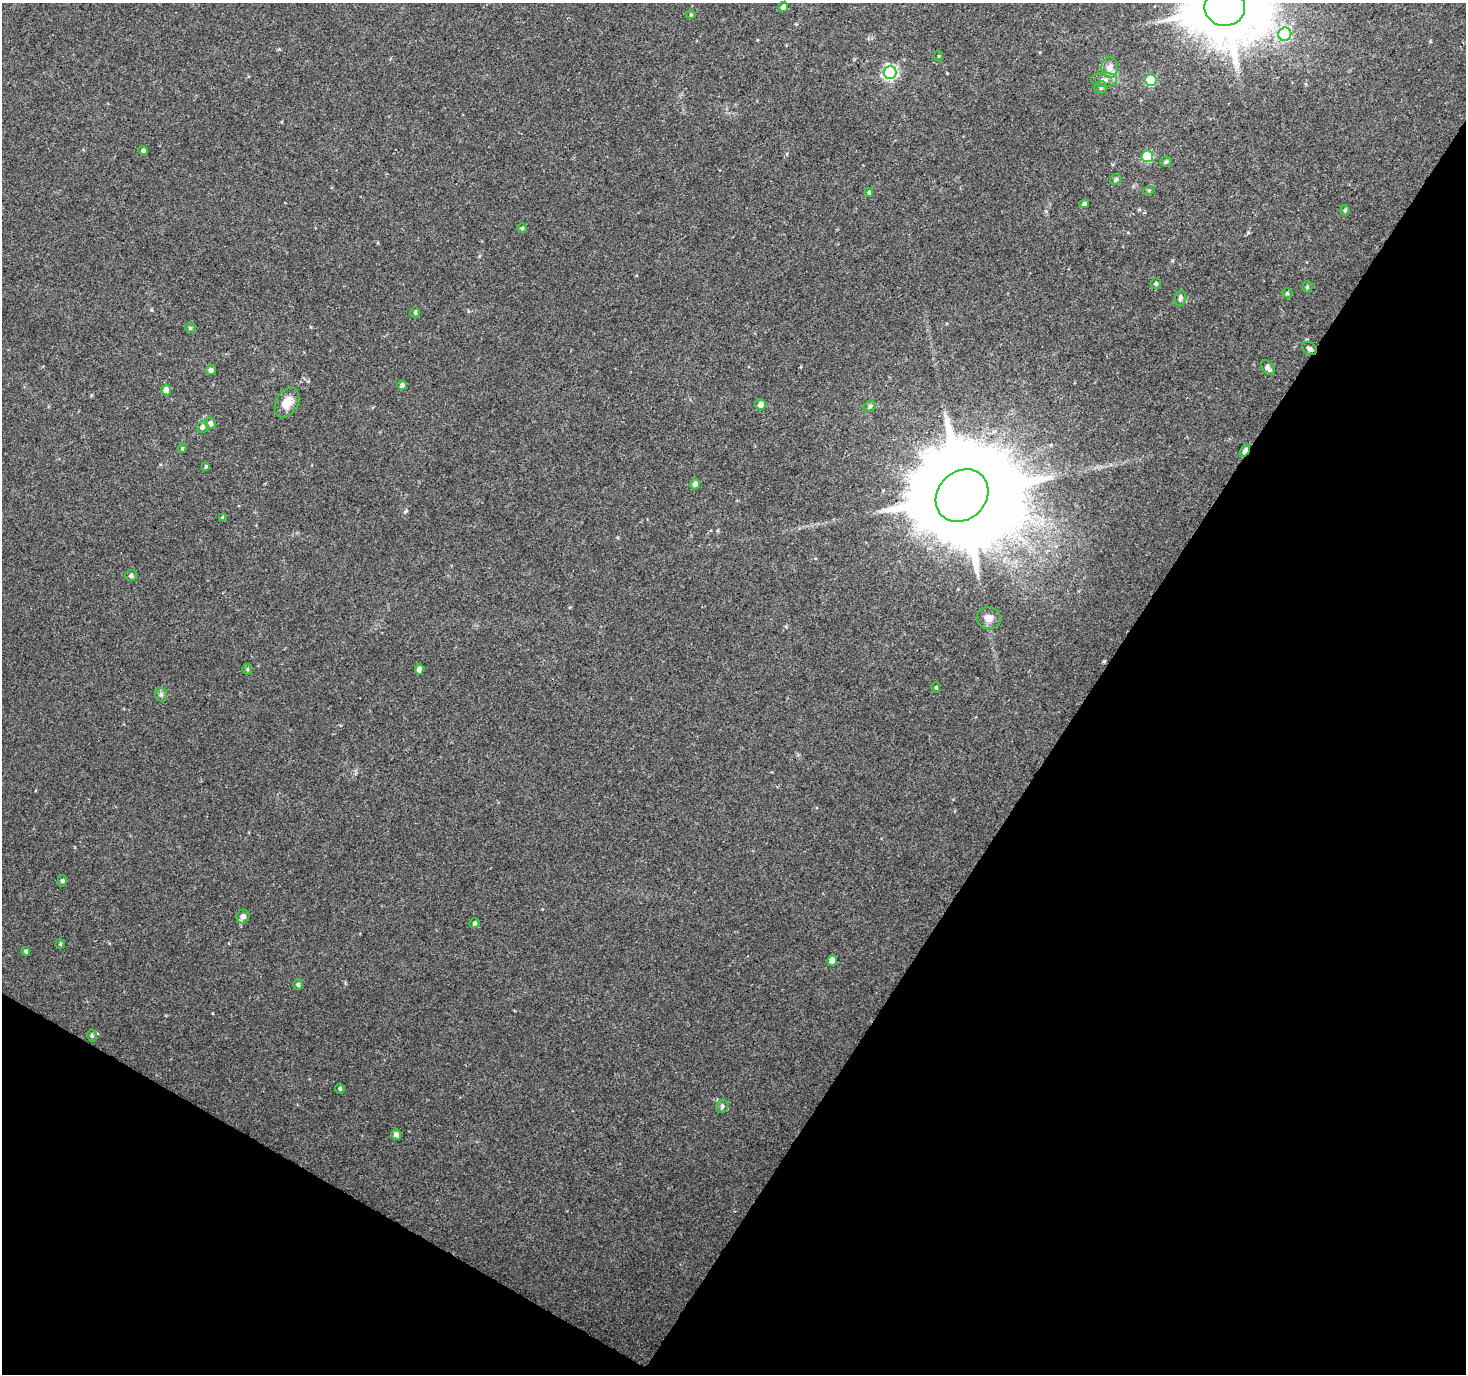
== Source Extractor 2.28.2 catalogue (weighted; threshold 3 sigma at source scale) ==
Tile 15 of 4 x 4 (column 3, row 4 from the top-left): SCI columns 2931-4394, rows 192-1563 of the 5865 x 5939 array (HDU 1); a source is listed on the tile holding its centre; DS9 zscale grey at full resolution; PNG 1468 x 1376 px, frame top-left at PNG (2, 3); each listed source drawn as its Kron ellipse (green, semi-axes under 4 px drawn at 4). Shown black and unused: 32% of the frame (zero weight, under 2 of 3 exposures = <1% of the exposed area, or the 3 px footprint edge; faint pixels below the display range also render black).
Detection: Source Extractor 2.28.2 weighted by HDU 2 'WHT'; one run over the whole footprint, this tile lists its part. Background 0.0226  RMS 0.0054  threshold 0.0244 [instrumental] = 3 sigma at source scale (4.5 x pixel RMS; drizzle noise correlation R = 1.50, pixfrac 1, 0.0396/0.0396 arcsec/px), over >= 5 px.
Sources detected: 58; all 58 listed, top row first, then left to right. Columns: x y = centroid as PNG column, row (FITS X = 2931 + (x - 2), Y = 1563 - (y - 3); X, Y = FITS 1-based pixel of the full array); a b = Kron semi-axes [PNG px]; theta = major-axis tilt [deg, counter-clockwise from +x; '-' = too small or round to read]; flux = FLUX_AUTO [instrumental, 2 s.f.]
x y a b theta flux
783 7 5 5 - 2.2
1225 8 20 18 -2 5500
691 15 5 3 - 0.51
1285 34 7 6 - 45
939 56 5 3 - 0.49
1110 68 10 8 88 3.5
890 72 6 6 - 100
1104 80 13 7 -1 3
1151 80 6 5 - 37
1101 87 6 6 - 1.3
143 151 5 4 - 1.4
1147 156 6 5 - 36
1166 162 6 5 - 1
1116 179 6 5 - 1.2
1149 190 6 3 18 0.6
869 192 4 4 - 0.75
1084 204 5 4 - 1.1
1345 210 5 4 - 0.8
522 228 5 5 - 0.71
1156 284 5 5 - 0.94
1307 287 5 5 - 0.76
1287 293 5 5 - 0.75
1180 298 8 5 76 1.5
415 312 5 4 - 0.77
190 328 5 5 - 0.71
1309 348 8 6 -35 1.3
1268 368 8 5 -52 2.1
211 370 5 5 - 1.7
402 385 5 5 - 2
166 390 5 5 - 3.4
287 402 16 11 61 6.7
760 405 5 5 - 3
870 406 6 5 - 1.1
210 423 6 5 - 1.7
202 427 6 5 - 1.6
182 448 5 4 - 0.61
1245 451 7 4 56 5.5
206 467 4 3 - 0.61
695 484 5 5 - 1.7
962 495 28 24 44 18000
223 518 4 4 - 0.96
131 575 6 5 - 1.4
989 618 12 11 - 4
247 669 5 5 - 0.72
419 669 5 4 - 2.6
936 687 5 4 - 0.72
161 694 7 6 - 1.3
62 881 6 4 74 0.93
243 916 7 6 - 2.5
475 923 5 5 - 1
60 944 5 4 - 0.61
26 951 4 4 - 0.91
832 960 5 5 - 4.7
298 984 5 4 - 1
92 1036 6 5 - 0.98
340 1088 5 5 - 1
722 1106 7 6 - 1.3
396 1134 5 5 - 2.1
Overlapping masked pixels (flux is a lower limit): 2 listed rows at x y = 1245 451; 962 495
Isophote crosses this tile's border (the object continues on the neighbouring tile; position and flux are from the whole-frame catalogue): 1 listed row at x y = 1225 8